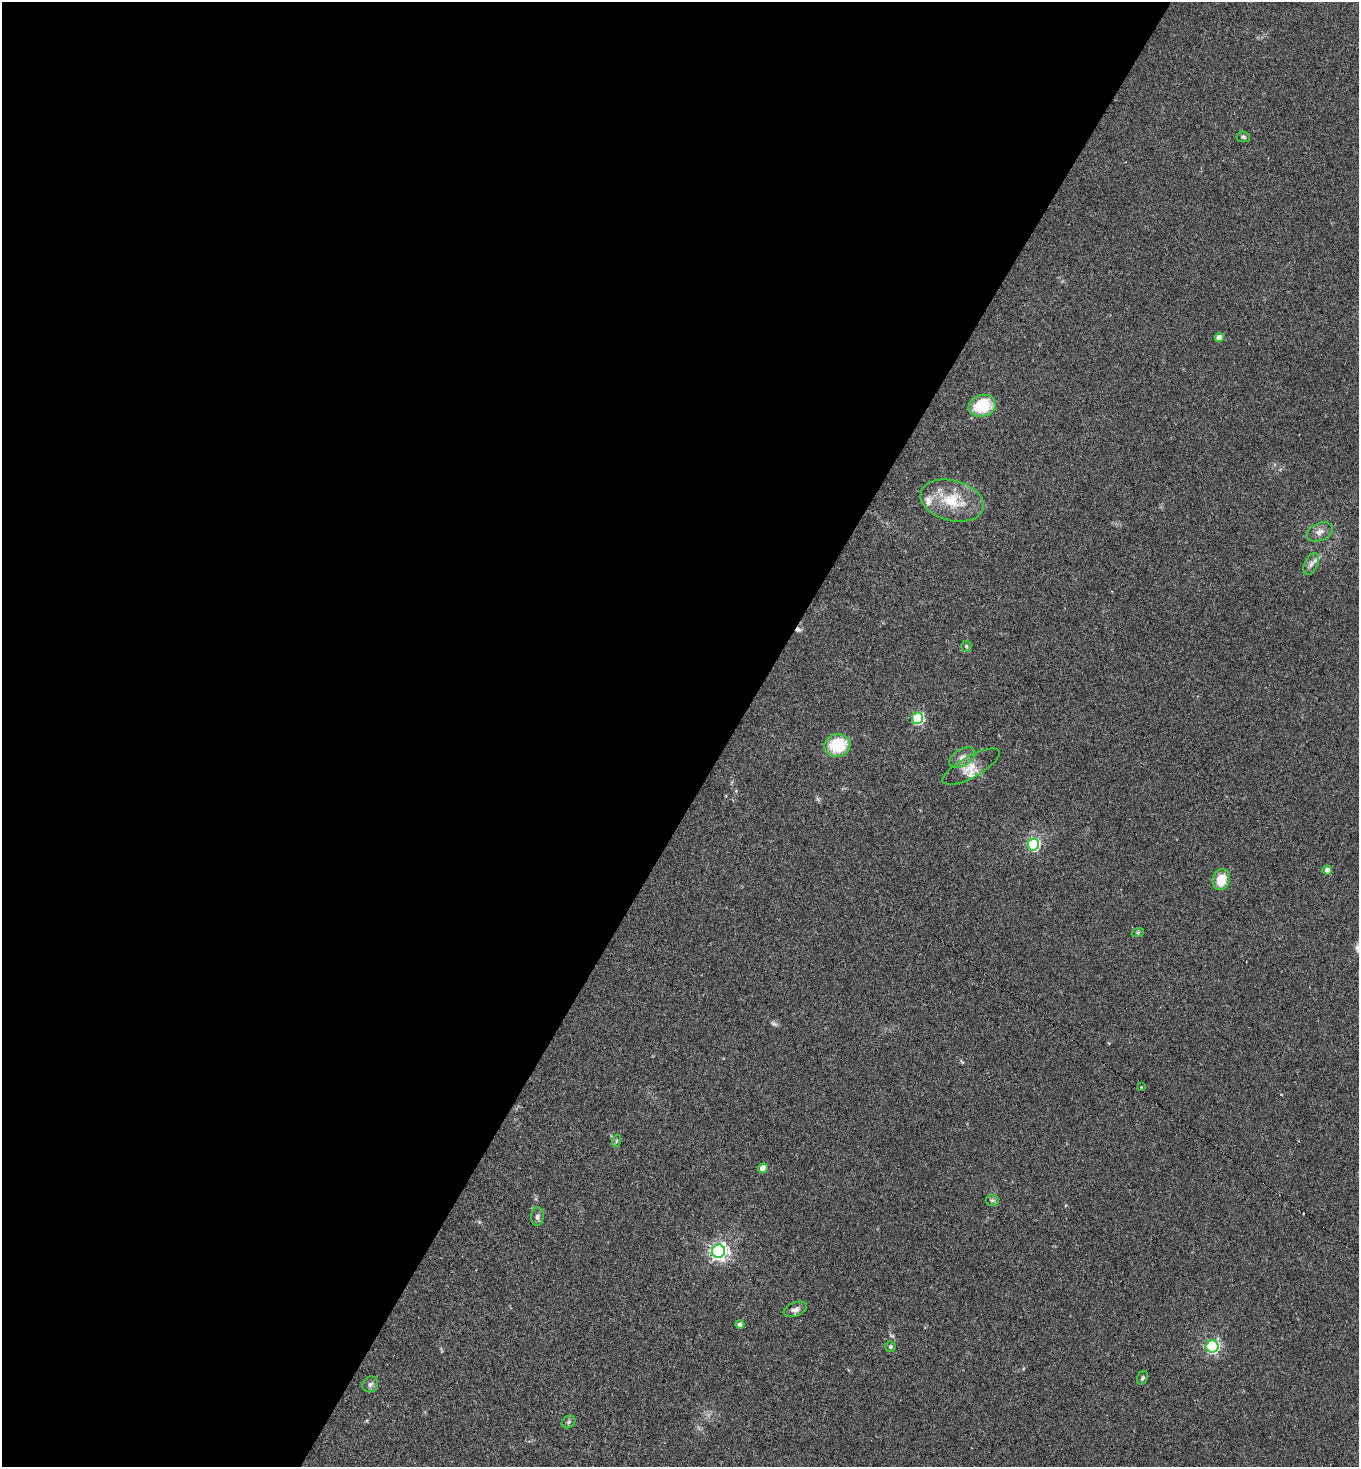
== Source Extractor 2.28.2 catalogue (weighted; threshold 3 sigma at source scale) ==
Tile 5 of 4 x 4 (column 1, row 2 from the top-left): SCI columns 304-1660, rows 2942-4406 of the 5885 x 5880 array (HDU 1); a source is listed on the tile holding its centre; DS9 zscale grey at full resolution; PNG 1361 x 1469 px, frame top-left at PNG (2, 2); each listed source drawn as its Kron ellipse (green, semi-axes under 4 px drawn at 4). Shown black and unused: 54% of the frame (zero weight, under 2 of 3 exposures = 1% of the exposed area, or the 3 px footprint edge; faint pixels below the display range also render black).
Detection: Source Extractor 2.28.2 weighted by HDU 2 'WHT'; one run over the whole footprint, this tile lists its part. Background 0.0466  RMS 0.0069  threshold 0.0309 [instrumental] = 3 sigma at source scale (4.5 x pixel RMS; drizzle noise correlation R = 1.50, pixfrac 1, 0.05/0.05 arcsec/px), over >= 5 px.
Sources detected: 33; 1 too faint to see at this stretch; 2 cosmic-ray / hot-pixel residue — neither listed nor drawn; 2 inside a brighter listed object's ellipse — not listed separately; the other 28 listed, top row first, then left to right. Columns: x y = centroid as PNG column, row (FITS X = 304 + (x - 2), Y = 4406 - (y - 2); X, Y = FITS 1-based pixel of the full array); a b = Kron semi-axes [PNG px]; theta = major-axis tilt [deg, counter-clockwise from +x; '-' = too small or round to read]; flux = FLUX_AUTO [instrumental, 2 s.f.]
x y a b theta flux
1243 137 7 5 -7 1.4
1219 338 4 4 - 6.4
982 406 14 11 17 27
952 501 32 20 -15 25
1320 532 13 9 24 3.9
1311 564 12 6 64 3
966 646 5 5 - 0.96
918 718 5 5 - 63
837 745 13 11 9 27
962 757 14 8 30 4.4
971 767 32 10 29 9.4
1033 844 6 5 - 91
1327 870 4 4 - 4
1221 880 10 8 73 14
1138 932 6 4 19 0.94
1141 1087 3 3 - 0.55
616 1141 6 4 72 0.84
763 1168 5 4 - 7.6
992 1200 6 5 - 1.5
537 1216 9 6 85 2.3
719 1251 6 6 - 270
795 1309 12 7 22 3.2
740 1324 4 4 - 2.1
890 1346 5 5 - 1.4
1212 1347 6 6 - 120
1143 1378 7 5 64 1.3
370 1384 8 7 - 2.2
569 1422 7 5 37 1.4